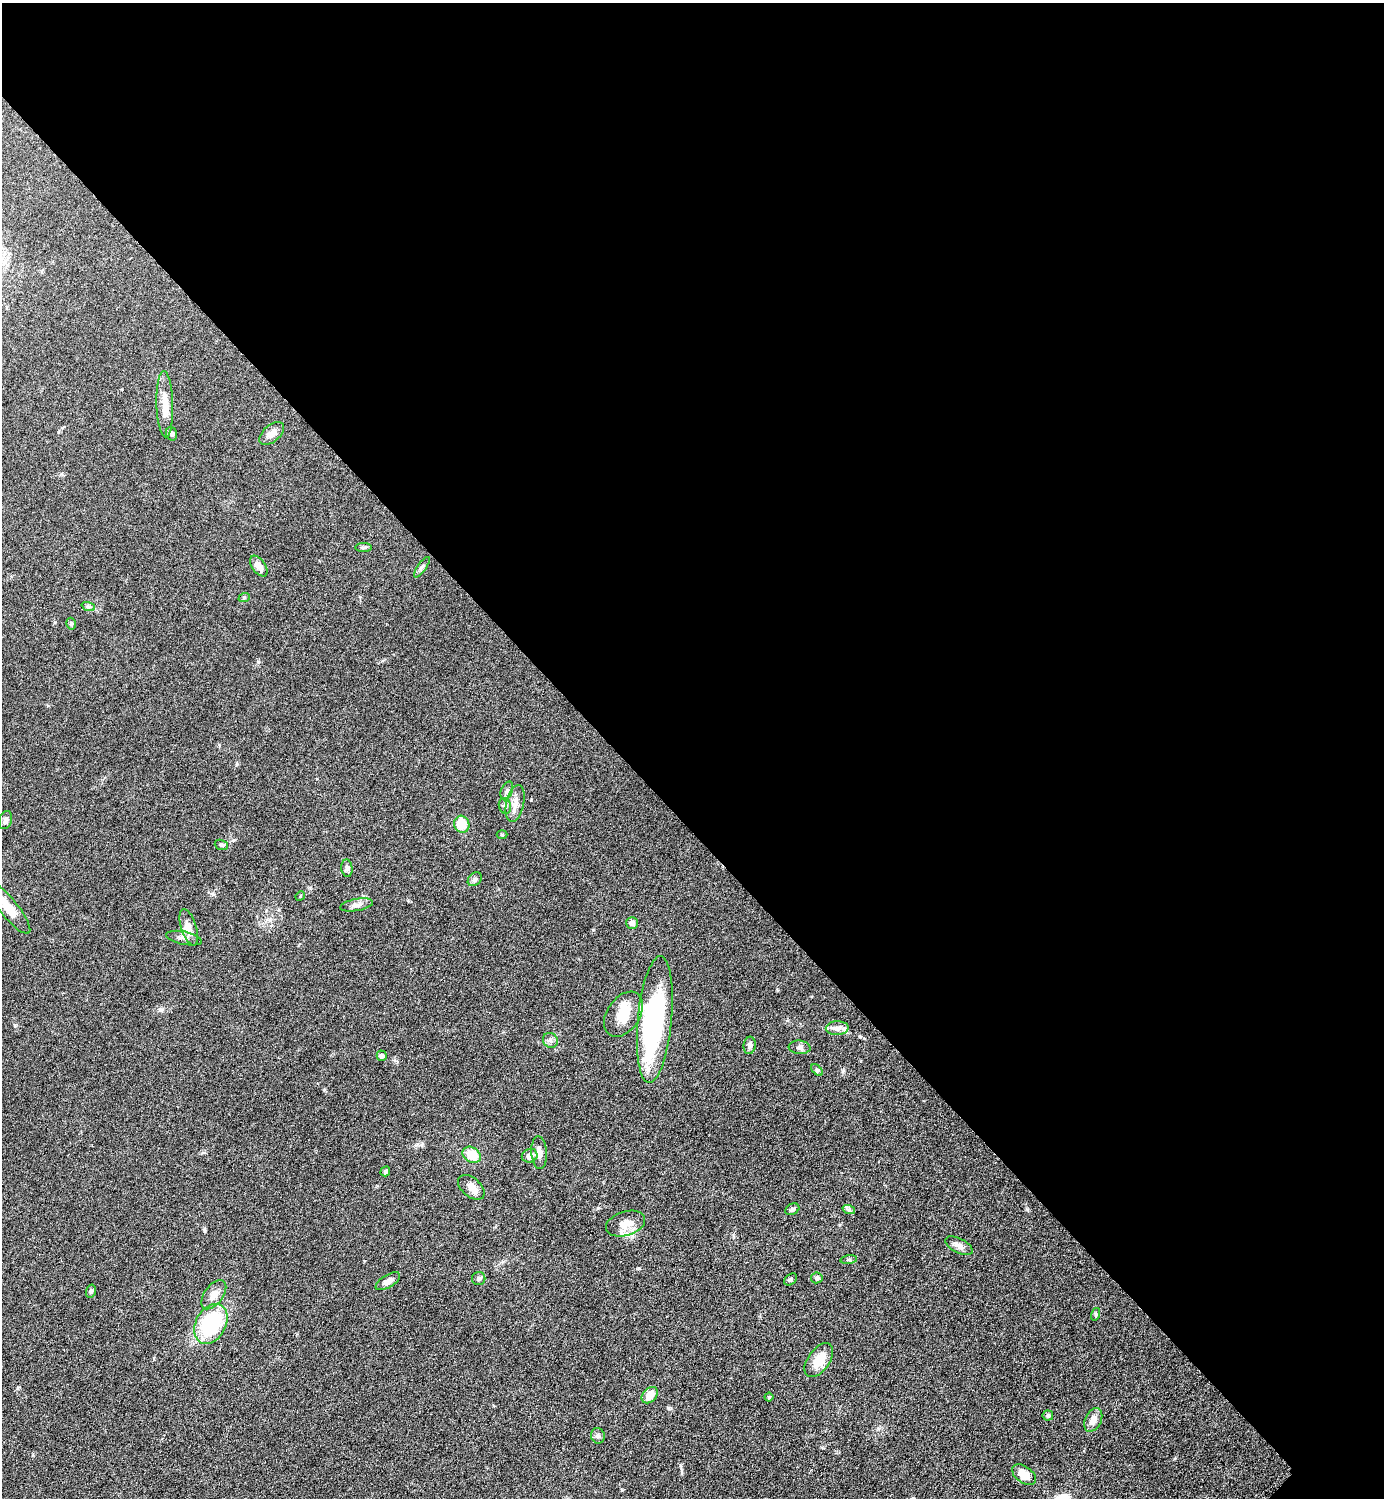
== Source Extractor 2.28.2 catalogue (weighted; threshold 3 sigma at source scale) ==
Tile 3 of 4 x 4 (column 3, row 1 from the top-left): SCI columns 3072-4453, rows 4496-5991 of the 6003 x 6003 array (HDU 1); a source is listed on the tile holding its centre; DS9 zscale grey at full resolution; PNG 1386 x 1500 px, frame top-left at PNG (2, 3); each listed source drawn as its Kron ellipse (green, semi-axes under 4 px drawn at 4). Shown black and unused: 55% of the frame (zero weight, under 6 of 12 exposures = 1% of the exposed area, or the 3 px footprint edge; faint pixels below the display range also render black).
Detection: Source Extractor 2.28.2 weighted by HDU 2 'WHT'; one run over the whole footprint, this tile lists its part. Background 0.0872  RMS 0.0039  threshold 0.016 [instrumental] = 3 sigma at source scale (4.09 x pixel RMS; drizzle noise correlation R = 1.36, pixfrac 0.8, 0.05/0.05 arcsec/px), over >= 5 px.
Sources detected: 63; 3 inside a brighter object's white glare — neither listed nor drawn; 3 inside a brighter listed object's ellipse — not listed separately; the other 57 listed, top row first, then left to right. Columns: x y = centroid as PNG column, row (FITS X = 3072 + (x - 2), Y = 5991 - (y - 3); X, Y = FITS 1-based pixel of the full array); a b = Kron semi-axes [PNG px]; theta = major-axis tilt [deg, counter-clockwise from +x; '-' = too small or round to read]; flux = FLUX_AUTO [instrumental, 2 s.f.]
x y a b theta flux
165 404 33 8 -88 5.8
272 433 15 8 40 2.6
172 434 7 5 -71 0.86
364 547 8 4 0 0.63
259 566 12 6 -54 2.7
422 567 12 4 54 0.92
244 598 6 3 20 0.41
88 606 7 4 -19 0.7
71 624 6 4 -76 0.62
507 791 10 5 69 1.1
515 803 18 9 78 3.1
505 806 8 6 -77 0.96
6 820 9 6 71 1.1
462 824 8 7 - 7.8
502 835 5 3 - 0.35
221 845 7 5 -19 0.6
347 868 9 5 -83 1.1
475 879 8 6 43 0.88
300 896 5 4 - 0.34
357 905 16 6 10 1.9
8 907 33 9 -51 8
632 923 6 6 - 1.2
189 927 19 7 -73 2.8
184 938 18 6 -12 1.8
623 1014 25 16 56 7.8
655 1020 63 17 85 51
837 1028 11 7 1 1.8
550 1040 8 7 - 1.2
750 1045 8 6 83 1.2
800 1047 11 6 -5 1.3
382 1056 5 5 - 0.95
817 1070 7 4 -45 0.54
539 1153 16 7 -86 2.2
472 1155 9 7 -34 6.9
530 1156 8 7 - 2.4
385 1171 5 4 - 0.77
471 1187 15 9 -40 2.9
792 1209 7 5 28 0.81
849 1210 6 4 -18 0.65
625 1224 20 12 18 4.8
959 1246 15 7 -27 2
849 1260 8 4 7 0.65
817 1278 6 5 - 0.96
479 1279 6 6 - 0.86
790 1279 7 5 40 0.7
388 1281 14 6 32 2
91 1291 6 4 74 0.65
214 1295 17 9 54 3
1096 1314 6 4 72 0.5
211 1324 21 15 61 31
819 1360 19 11 54 7.4
650 1395 9 6 46 4
769 1397 4 4 - 0.44
1048 1416 5 5 - 0.8
1093 1420 12 8 64 3.1
598 1436 8 7 - 0.94
1024 1475 13 8 -36 4.9
Isophote crosses this tile's border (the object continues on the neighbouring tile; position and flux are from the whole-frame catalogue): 1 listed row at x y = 8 907
Unlisted compact peaks at least as high as the median listed source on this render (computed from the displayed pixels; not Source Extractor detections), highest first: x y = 639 1268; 161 1010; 258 661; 417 1144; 204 1230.